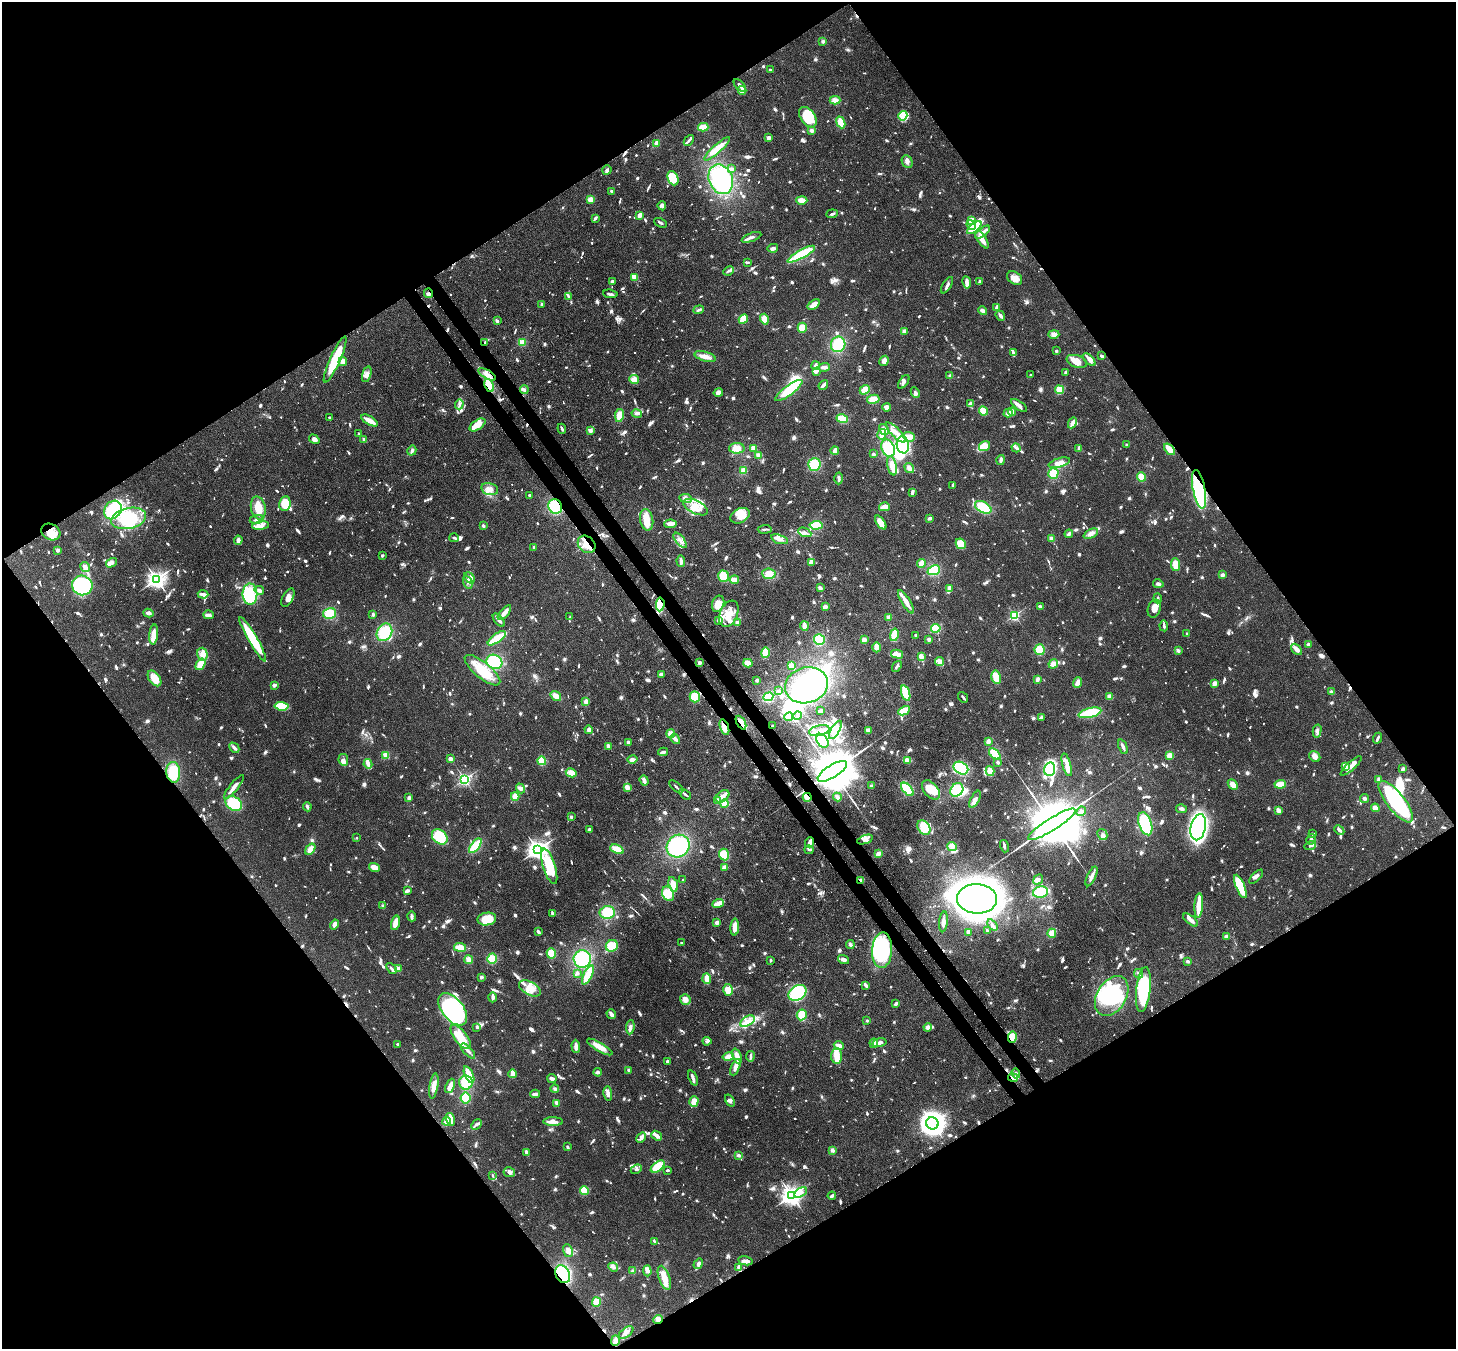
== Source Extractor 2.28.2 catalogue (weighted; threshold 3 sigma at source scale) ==
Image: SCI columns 79-5893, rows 351-5738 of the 5974 x 5947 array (HDU 1 of 3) = the unmasked area's bounding box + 8 px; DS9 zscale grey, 4 x 4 block average (1 PNG px = mean of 4 x 4 image px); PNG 1458 x 1351 px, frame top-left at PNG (2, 2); each listed source drawn as its Kron ellipse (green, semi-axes under 4 px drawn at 4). Shown black and unused: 50% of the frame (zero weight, under 3 of 4 exposures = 7% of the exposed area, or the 3 px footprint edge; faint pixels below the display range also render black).
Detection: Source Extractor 2.28.2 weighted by HDU 2 'WHT'. Background 0.0965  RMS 0.004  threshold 0.018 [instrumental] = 3 sigma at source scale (4.5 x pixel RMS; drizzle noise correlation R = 1.50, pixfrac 1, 0.05/0.05 arcsec/px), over >= 5 px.
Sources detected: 1836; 9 too faint to see at this stretch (4 x 4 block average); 36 inside a brighter object's white glare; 14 cosmic-ray / hot-pixel residue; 2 long thin detections or spike segments (spike, bleed or trail) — neither listed nor drawn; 38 coinciding with a brighter row at this scale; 172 inside a brighter listed object's ellipse — not listed separately; of the other 1565, all 500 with FLUX_AUTO >= 5.5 (the completeness limit of this list) listed and drawn (1065 fainter detections not listed), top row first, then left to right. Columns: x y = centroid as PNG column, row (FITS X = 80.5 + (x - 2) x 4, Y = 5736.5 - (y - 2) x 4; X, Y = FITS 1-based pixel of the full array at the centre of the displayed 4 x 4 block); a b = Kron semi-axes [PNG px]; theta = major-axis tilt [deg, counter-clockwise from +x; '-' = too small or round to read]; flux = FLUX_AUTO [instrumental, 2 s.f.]
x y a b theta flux
823 41 3 3 - 5.6
770 70 2 2 - 6.8
740 85 8 3 -48 11
742 90 4 3 - 19
835 100 5 4 - 14
903 116 5 4 - 11
808 117 11 7 -55 110
841 122 6 4 -67 30
703 127 5 4 - 30
812 130 3 3 - 7.7
769 138 3 3 - 12
689 140 6 2 48 9.1
657 143 3 3 - 17
717 149 17 3 42 55
907 162 7 5 -65 11
732 169 3 2 - 10
607 170 5 4 - 6.2
673 178 7 5 -66 76
721 179 15 11 -67 190
611 191 3 2 - 6
590 199 4 3 - 15
802 200 5 4 - 18
662 206 5 3 - 7.6
832 214 6 3 6 6
640 215 4 3 - 16
595 218 4 2 - 6.4
972 221 3 3 - 62
661 223 7 2 -25 6.6
971 225 5 4 - 16
974 228 9 4 40 52
982 232 9 3 39 18
751 237 10 2 20 9.8
982 239 10 3 -57 27
773 248 5 3 - 9
801 254 15 4 29 96
747 262 4 2 - 5.9
729 271 5 2 - 6.2
635 277 3 3 - 36
1015 278 8 6 -33 19
979 281 4 2 - 5.8
612 282 3 3 - 7.6
967 282 6 3 -80 13
947 285 9 3 57 7.1
429 293 5 3 - 6
610 294 7 2 -7 6.4
568 296 4 2 - 5.8
542 304 2 2 - 22
814 305 7 4 36 23
997 307 4 2 - 11
699 310 5 2 - 6.3
982 311 5 3 - 11
1000 316 5 3 - 9
743 319 5 4 - 42
764 319 5 4 - 19
497 321 2 2 - 8
802 328 5 4 - 29
904 331 3 3 - 7.9
1054 334 5 4 - 13
485 342 2 2 - 5.9
522 342 4 4 - 20
838 344 8 7 - 63
1056 351 2 2 - 5.7
1013 353 3 2 - 6
705 356 11 5 -16 19
1102 356 3 2 - 7.7
335 360 25 5 66 110
1089 360 8 3 -46 13
884 361 5 3 - 20
1077 361 10 6 -18 34
343 362 4 3 - 15
815 366 4 2 - 15
824 367 6 3 3 10
816 371 4 2 - 6.5
1066 372 4 2 - 5.6
367 374 8 4 73 13
487 374 10 3 -31 13
1030 375 2 2 - 10
950 376 4 3 - 5.6
634 380 5 4 - 19
904 382 8 3 54 9
489 385 7 3 -65 43
823 385 5 2 - 17
524 390 4 3 - 5.9
789 390 16 5 36 72
865 390 5 4 - 25
1059 390 4 4 - 44
718 392 5 4 - 10
915 393 5 3 - 7.2
873 399 6 4 10 28
459 404 5 2 - 6.4
971 404 3 2 - 18
1019 405 9 3 -36 14
887 407 4 3 - 19
983 411 5 3 - 35
1012 412 4 3 - 11
1008 413 4 3 - 15
637 414 5 3 - 7.7
619 415 6 4 80 28
330 417 2 2 - 6
842 419 6 3 -17 58
369 420 9 2 -29 41
1072 423 6 2 63 19
478 425 9 4 35 32
562 429 5 2 - 5.6
591 430 4 3 - 6.9
884 430 6 4 -58 13
896 432 13 4 -45 32
358 433 2 2 - 9.8
882 434 5 3 - 18
909 437 6 4 -22 20
314 439 5 4 - 12
364 440 4 2 - 11
903 445 8 6 -81 77
1127 445 2 2 - 20
984 446 6 5 - 22
737 448 8 5 1 33
753 448 2 2 - 93
888 448 9 6 -64 74
1016 448 5 3 - 6.5
1079 448 4 2 - 8.4
1170 449 6 3 -50 39
412 451 5 3 - 6
835 451 4 2 - 18
873 454 2 2 - 6.4
759 455 4 3 - 12
1001 460 5 3 - 8.2
1059 463 11 4 17 18
814 464 6 6 - 63
892 466 10 4 -78 30
909 468 5 3 - 13
743 470 4 3 - 12
1053 474 5 5 - 43
1141 477 5 4 - 23
839 478 6 2 -89 7.9
953 485 3 2 - 7.8
490 489 8 5 -13 17
1199 489 19 6 -79 280
912 492 4 2 - 11
529 495 2 2 - 12
686 498 6 3 -9 8.9
285 504 7 5 79 51
555 507 7 7 - 96
696 507 13 6 -26 34
884 507 5 3 - 27
983 507 9 5 -29 78
258 508 11 7 -77 42
113 510 10 8 52 120
740 516 10 7 27 43
128 518 18 10 12 140
930 518 4 2 - 7.3
257 519 7 3 9 7.4
647 520 11 6 -79 43
881 523 8 3 -55 31
670 524 6 3 5 20
816 525 6 4 4 50
261 526 8 4 8 15
483 526 3 2 - 6.3
765 529 7 2 5 6.7
51 532 10 8 -28 34
805 532 7 4 -23 9.2
1069 534 4 2 - 8.1
1091 534 8 4 24 13
454 538 5 3 - 6.2
1052 538 4 3 - 8.4
780 539 9 3 -18 9.9
238 540 4 2 - 14
680 540 9 3 -51 13
587 544 10 7 -43 38
961 544 5 4 - 38
534 547 2 2 - 8.1
58 550 4 3 - 5.5
382 555 2 2 - 8.1
681 561 6 2 -87 15
811 562 4 3 - 9.5
111 563 6 3 32 13
921 563 4 3 - 31
1176 565 6 4 -83 30
85 567 5 3 - 16
934 570 6 4 23 57
769 574 7 5 -5 42
1222 575 2 2 - 10
724 576 6 5 - 47
469 578 6 4 -49 12
156 579 3 3 - 1400
734 580 4 3 - 24
468 582 7 4 -68 9.1
1158 584 5 4 - 6.6
82 585 10 10 - 320
820 588 4 3 - 6.3
949 588 4 3 - 17
259 590 5 3 - 11
203 594 5 2 - 19
250 594 10 7 -89 140
288 598 10 5 62 15
1157 598 5 2 - 6.1
906 602 13 2 -58 30
660 604 7 3 84 86
718 604 8 6 71 36
1040 606 3 3 - 6
825 607 4 3 - 8.3
1154 609 9 6 70 20
148 613 5 3 - 8.3
329 613 6 5 - 55
504 613 9 3 50 19
373 614 3 2 - 6.6
729 614 14 9 68 44
208 615 5 3 - 7
1015 615 2 2 - 360
570 617 2 2 - 5.5
888 617 3 3 - 8.2
499 620 8 2 -50 9.6
719 620 4 3 - 6.9
737 622 4 4 - 7.8
804 626 5 3 - 20
1164 626 5 2 - 7.2
936 628 5 4 - 41
384 632 9 7 58 73
1186 633 2 2 - 7.2
154 635 10 3 85 43
894 635 6 3 77 37
916 635 2 2 - 7.2
497 638 10 3 36 70
253 639 25 4 -60 110
929 639 3 2 - 10
819 640 5 5 - 62
864 640 3 3 - 13
1308 645 3 2 - 8.9
876 647 5 4 - 11
1297 649 7 4 -48 11
1040 650 5 5 - 36
1178 650 4 2 - 6.9
765 653 5 3 - 59
202 654 6 5 - 17
897 654 6 3 -14 28
921 656 4 2 - 28
940 661 5 4 - 18
494 662 8 7 - 92
700 663 3 3 - 7.3
748 663 4 3 - 28
200 664 6 4 56 32
1053 664 5 4 - 12
791 666 4 3 - 15
897 666 6 2 54 7.2
482 670 22 8 -39 74
661 674 3 3 - 9.9
996 677 7 4 -80 31
154 678 9 5 -54 31
1037 679 4 2 - 9.9
757 680 3 2 - 8.4
1077 683 6 3 68 16
1214 683 3 3 - 15
274 685 3 2 - 11
807 685 22 17 17 220
779 691 2 2 - 7.9
1331 692 3 2 - 8.1
906 693 8 4 -72 62
556 696 5 4 - 18
1109 696 3 3 - 13
695 697 5 5 - 50
768 697 5 4 - 54
963 697 6 2 -50 5.6
586 702 3 2 - 14
281 706 7 4 -5 61
820 711 3 2 - 5.8
904 711 6 4 27 35
1090 713 11 4 14 93
797 716 4 3 - 6.4
789 717 5 4 - 7.7
1042 717 3 2 - 7.4
741 723 7 3 -61 12
772 726 2 2 - 7
724 727 8 4 -72 23
589 730 4 3 - 10
835 730 10 3 60 23
868 730 4 3 - 9.6
819 731 10 5 12 20
1317 731 7 3 77 7.1
671 734 4 4 - 21
1377 738 6 2 65 8.1
675 739 5 2 - 18
822 741 7 5 -52 54
988 741 3 2 - 16
628 742 3 2 - 5.9
608 746 3 2 - 12
1123 747 7 2 -66 8.8
234 748 6 3 -47 10
663 752 5 3 - 8.7
995 754 7 3 -44 47
386 755 4 3 - 18
1169 755 4 3 - 16
1315 756 6 5 - 13
450 759 3 3 - 12
343 760 6 4 -79 11
632 760 5 3 - 10
907 760 4 3 - 19
542 761 4 3 - 30
998 762 3 2 - 8.2
368 764 4 3 - 11
1067 765 12 3 -75 18
1345 766 4 2 - 24
1351 766 13 3 42 37
961 768 8 6 -31 110
1050 769 7 5 77 73
1403 769 3 2 - 13
832 771 16 6 32 26000
990 771 5 4 - 19
173 772 10 7 -84 72
571 773 5 4 - 20
465 779 2 2 - 530
1379 780 4 3 - 6.7
644 781 5 2 - 13
1233 784 6 4 -47 17
1280 784 6 4 6 32
871 786 3 3 - 5.6
234 787 15 3 51 24
627 787 4 3 - 15
676 787 8 2 -42 7.7
521 788 5 3 - 8.2
907 789 8 4 -50 74
931 790 11 7 -49 33
957 790 7 6 - 65
685 794 7 2 -37 8.3
515 796 4 3 - 27
722 796 8 5 37 15
807 797 4 3 - 29
837 797 4 3 - 7.1
409 798 4 3 - 6
1365 798 4 3 - 5.5
975 799 9 3 63 12
718 801 2 2 - 44
1396 802 25 9 -52 270
234 803 9 6 -32 97
724 804 4 3 - 29
307 807 5 2 - 6.1
1375 808 4 3 - 17
1182 809 5 3 - 7.9
1278 810 4 3 - 12
1081 811 5 4 - 8.8
571 817 2 2 - 21
1052 824 28 6 32 42000
1145 824 12 6 -71 290
924 827 8 6 -55 55
1198 827 13 7 77 820
589 829 3 3 - 6.6
1339 830 6 3 -45 7.9
1102 834 6 4 -60 8.3
1313 834 2 2 - 5.8
440 837 9 6 -44 83
357 838 2 2 - 7.7
1311 839 5 2 - 6.6
865 840 8 3 20 10
810 842 5 2 - 19
1310 845 6 3 18 6.7
475 846 8 3 52 76
678 846 12 11 - 170
1004 846 6 2 -74 5.6
952 847 5 4 - 20
310 849 6 4 56 21
617 849 7 3 -25 45
537 850 3 3 - 1700
809 850 4 4 - 5.6
878 853 3 2 - 13
724 854 6 5 - 36
549 866 18 6 -73 160
374 867 6 3 -16 31
724 867 4 2 - 19
1091 876 11 3 65 16
1256 877 9 3 44 9.2
683 880 2 2 - 9.1
861 880 3 2 - 11
1038 880 5 4 - 7.3
673 884 7 4 -73 26
1240 886 12 4 -67 130
407 891 3 2 - 12
1040 892 8 5 13 65
668 894 8 5 -61 55
977 899 20 15 -3 2200
718 904 6 3 21 36
383 906 3 2 - 6.3
1199 906 12 3 87 67
607 912 7 6 - 60
553 913 3 2 - 7.2
412 916 5 2 - 13
487 919 9 6 11 57
1191 920 9 3 -38 10
943 922 10 3 84 12
395 923 7 3 76 29
717 923 3 3 - 9
334 925 5 4 - 13
993 925 6 2 -52 5.5
735 927 8 3 87 36
987 930 2 2 - 10
538 932 4 2 - 8.2
968 932 2 2 - 11
1052 933 4 3 - 27
1227 936 3 2 - 13
681 943 2 2 - 7.9
850 945 4 3 - 6.3
612 946 6 5 - 49
460 947 6 3 -8 33
882 950 18 10 87 290
551 953 5 4 - 30
492 959 5 5 - 46
582 959 8 8 - 120
843 959 6 3 -17 11
469 960 4 3 - 14
771 960 2 2 - 5.9
1188 961 2 2 - 9.6
391 968 6 2 -47 6.8
398 969 4 3 - 10
577 973 4 3 - 7.7
1138 974 5 3 - 5.9
588 975 10 3 64 66
481 977 3 3 - 5.7
707 978 5 3 - 25
866 985 3 2 - 12
530 988 12 6 -28 29
728 990 6 5 - 48
1143 990 22 7 84 200
797 993 10 7 35 93
1112 996 22 14 59 280
493 997 5 2 - 15
685 999 5 5 - 15
896 1004 4 2 - 6.4
453 1009 19 10 -52 480
611 1014 5 2 - 12
802 1015 5 5 - 54
747 1021 8 4 31 18
867 1021 2 2 - 9.2
477 1027 2 2 - 5.9
630 1027 7 3 84 9
928 1027 4 3 - 11
461 1037 14 6 -53 60
1012 1037 6 4 86 59
707 1041 4 3 - 6.1
874 1043 4 4 - 15
880 1043 7 3 14 8.9
397 1044 2 2 - 7.4
839 1045 5 2 - 17
576 1046 6 2 -87 15
600 1047 14 4 -31 35
468 1051 9 3 -48 11
737 1056 8 3 -69 24
750 1056 5 2 - 7.3
837 1056 8 5 87 27
728 1057 6 4 13 13
667 1061 4 3 - 5.6
735 1067 9 4 67 15
629 1070 3 2 - 6.8
598 1072 4 2 - 9.8
1016 1073 5 3 - 7.1
513 1074 4 3 - 22
469 1075 9 3 -67 48
1013 1077 5 3 - 27
552 1078 5 3 - 9.3
693 1078 8 3 -67 8
466 1083 7 7 - 73
434 1086 13 4 81 25
450 1086 7 3 69 21
555 1089 4 3 - 5.7
535 1094 5 3 - 11
608 1094 7 4 -83 11
465 1098 5 5 - 53
694 1101 5 4 - 21
730 1101 6 4 -56 6.9
556 1103 3 2 - 12
451 1119 6 2 -75 30
447 1121 4 3 - 22
553 1122 10 3 -1 18
932 1123 6 6 - 1500
476 1124 6 3 46 6.8
657 1136 6 2 -39 20
641 1138 5 3 - 11
568 1147 3 2 - 5.6
832 1150 2 2 - 43
526 1152 3 2 - 8.3
738 1155 4 3 - 7.1
658 1166 8 4 39 57
636 1169 6 4 25 6.3
667 1170 3 2 - 6
509 1172 6 5 - 8.2
492 1175 2 2 - 5.6
584 1190 4 4 - 33
800 1192 7 4 31 11
792 1195 3 3 - 1800
832 1196 4 2 - 10
654 1241 4 2 - 7.2
568 1250 6 4 -70 17
746 1261 7 3 -10 11
698 1264 5 4 - 12
613 1267 5 4 - 7.3
738 1267 3 3 - 6.9
633 1271 4 3 - 10
647 1271 5 3 - 14
563 1274 9 7 -63 160
664 1278 12 5 -71 36
596 1302 5 4 - 21
658 1319 5 4 - 12
626 1333 8 4 37 12
615 1340 5 3 - 9
Overlapping masked pixels (flux is a lower limit): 23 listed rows (the first 20) at x y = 429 293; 485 342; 335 360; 487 374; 489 385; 1170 449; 1199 489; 555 507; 51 532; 587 544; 660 604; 741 723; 772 726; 724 727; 832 771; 173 772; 807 797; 861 880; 882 950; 1012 1037
Diffuse or blended objects may show on this block-average render without a row.